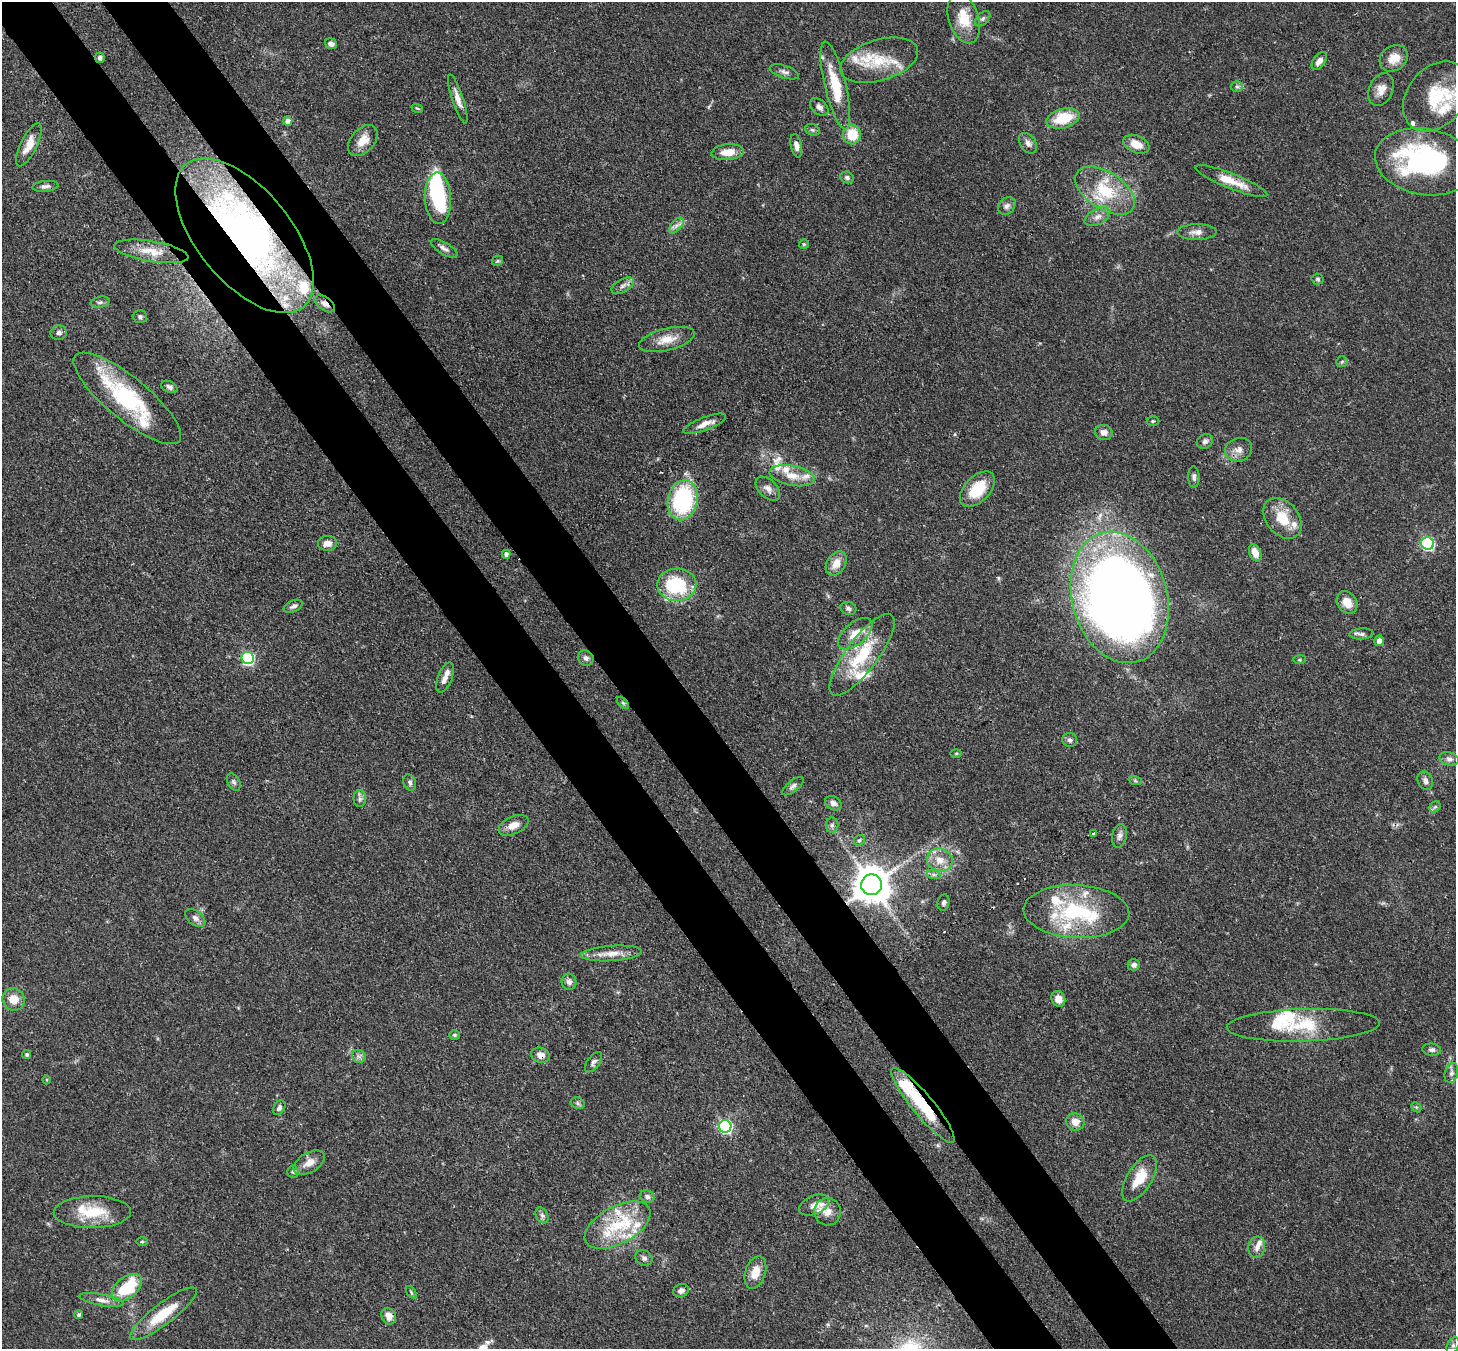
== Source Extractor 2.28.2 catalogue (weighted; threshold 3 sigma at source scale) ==
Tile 11 of 4 x 4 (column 3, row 3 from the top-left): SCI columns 2990-4443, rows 1559-2905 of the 5974 x 5946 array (HDU 1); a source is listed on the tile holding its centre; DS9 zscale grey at full resolution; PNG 1458 x 1351 px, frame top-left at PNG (2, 2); each listed source drawn as its Kron ellipse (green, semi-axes under 4 px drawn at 4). Shown black and unused: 9% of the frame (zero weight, under 3 of 4 exposures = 7% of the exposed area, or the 3 px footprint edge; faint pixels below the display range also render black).
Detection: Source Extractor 2.28.2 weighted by HDU 2 'WHT'; one run over the whole footprint, this tile lists its part. Background 0.0888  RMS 0.0038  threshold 0.0173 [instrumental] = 3 sigma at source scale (4.5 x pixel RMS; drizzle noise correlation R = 1.50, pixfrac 1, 0.05/0.05 arcsec/px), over >= 5 px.
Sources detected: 175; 3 inside a brighter object's white glare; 1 cosmic-ray / hot-pixel residue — neither listed nor drawn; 28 inside a brighter listed object's ellipse — not listed separately; the other 143 listed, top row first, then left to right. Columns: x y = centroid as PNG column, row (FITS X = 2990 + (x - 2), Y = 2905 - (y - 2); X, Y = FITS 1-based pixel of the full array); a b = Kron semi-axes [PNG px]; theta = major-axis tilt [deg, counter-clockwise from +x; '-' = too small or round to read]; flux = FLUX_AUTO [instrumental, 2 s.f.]
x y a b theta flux
964 18 26 15 -73 9.8
983 19 9 5 45 1
331 44 6 5 - 1.6
100 58 5 5 - 1.1
1394 58 15 12 36 5.3
879 60 40 20 17 16
1319 61 10 6 55 2.4
784 72 15 6 -18 1.6
835 85 45 10 -76 15
1237 86 6 5 - 0.77
1381 90 17 12 67 3.9
1436 96 39 28 51 19
458 99 26 5 -72 3
819 107 11 7 -40 1.8
417 108 6 3 -19 0.45
1063 118 17 9 15 13
288 121 4 4 - 2
812 130 7 5 -20 0.78
852 135 9 9 - 10
363 140 18 11 48 5.5
1028 143 11 8 -55 1.9
1136 144 14 8 -22 5.1
29 145 24 8 64 5.4
796 146 12 5 -78 1.9
728 152 16 8 5 5.3
1425 162 50 33 -10 66
847 177 7 5 -23 1.1
1231 181 38 7 -22 7.8
45 186 13 5 6 1.6
1105 191 33 18 -33 19
438 198 26 13 -87 28
1007 206 10 7 47 1.6
1098 217 14 7 28 2.5
676 226 9 5 49 1.6
1197 232 20 8 1 2.7
244 236 92 47 -51 150
804 244 5 5 - 0.51
444 248 15 6 -30 1.7
151 251 37 10 -9 6.7
498 261 5 5 - 0.56
1318 279 6 5 - 0.7
623 286 12 6 30 1.6
100 302 9 5 13 1.1
325 304 11 6 -35 2.5
140 317 7 6 - 0.85
59 333 8 7 - 1.3
667 339 28 11 14 6.2
1342 362 6 5 - 0.68
169 387 9 5 -27 1.3
127 398 67 21 -39 39
1153 421 6 5 - 0.59
705 424 23 6 21 3.7
1104 432 9 7 -16 2.4
1205 441 8 7 - 1.3
1239 450 14 11 20 3.1
792 476 23 10 -11 5.9
1194 477 10 5 -88 1.3
768 489 15 9 -44 2.5
977 489 21 12 46 12
683 500 20 14 78 43
1282 518 23 16 -51 10
328 543 9 7 5 2.9
1427 543 6 6 - 53
1255 553 9 6 -68 4.6
506 554 4 4 - 1.8
836 563 13 9 58 4.7
677 585 19 16 2 27
1120 597 67 47 -75 520
1347 602 12 9 -55 4.6
293 606 10 5 25 1.2
848 608 8 6 -18 1.3
855 634 21 11 40 6.2
1362 634 12 5 3 1.3
1379 641 5 5 - 1.7
862 655 50 16 53 22
248 658 6 6 - 52
586 658 8 7 - 1.4
1300 660 6 4 6 0.55
445 678 16 7 68 2.7
623 703 7 4 -45 0.66
1070 740 7 7 - 1.1
956 753 6 4 1 0.46
1449 759 10 6 -14 1.5
1135 780 7 4 -20 0.58
1425 781 9 7 -65 1.7
234 782 9 6 -60 1
410 783 8 6 -69 1.1
793 786 13 5 39 1.3
360 799 8 6 90 1.1
833 803 9 6 -31 1.7
1435 807 6 5 - 0.71
513 825 16 8 24 3.9
832 825 7 6 - 1
1094 834 3 3 - 3.9
1119 836 12 7 78 1.7
859 840 6 5 - 0.66
940 860 13 11 -18 5.1
934 875 7 4 -18 0.89
871 885 10 10 - 1000
943 902 8 6 77 1
1076 911 53 26 -3 35
195 918 11 7 -38 1.7
611 953 30 7 4 5
1134 965 6 6 - 1.5
569 982 8 7 - 1.5
14 999 11 11 - 5.2
1058 999 8 6 -67 3.5
1303 1025 76 16 2 20
454 1035 5 5 - 0.57
1432 1050 9 6 -7 1.3
27 1054 4 4 - 0.75
540 1055 9 7 -16 2.7
359 1056 7 6 - 1.1
594 1062 12 6 53 1.3
1451 1073 10 6 78 1.5
47 1080 4 3 - 0.36
578 1103 7 5 -23 0.88
923 1105 48 10 -50 23
1416 1107 6 4 -43 0.51
279 1108 8 5 57 1.1
1075 1122 9 8 - 3.8
725 1126 6 6 - 61
309 1163 17 10 31 3.9
293 1172 6 5 - 0.76
1139 1178 26 12 58 10
647 1197 7 6 - 1.2
814 1205 16 9 23 2.8
92 1212 39 16 1 14
827 1212 13 13 - 4.2
542 1215 8 5 -63 1.1
618 1225 36 18 29 21
142 1242 6 4 0 0.5
1257 1247 11 8 79 2.5
644 1258 9 7 -38 1.3
755 1272 16 10 72 5.6
127 1288 18 10 39 20
681 1291 8 6 22 1.8
411 1292 7 3 -55 0.52
101 1300 22 5 -10 2.7
163 1314 41 10 37 13
79 1315 4 4 - 0.91
389 1316 9 7 -60 3.4
1453 1345 8 6 64 1.3
Overlapping masked pixels (flux is a lower limit): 8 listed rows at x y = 100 58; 244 236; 325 304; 1120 597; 871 885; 540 1055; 923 1105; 618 1225
Isophote crosses this tile's border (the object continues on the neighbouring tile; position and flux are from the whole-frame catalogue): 2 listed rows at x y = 1436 96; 163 1314